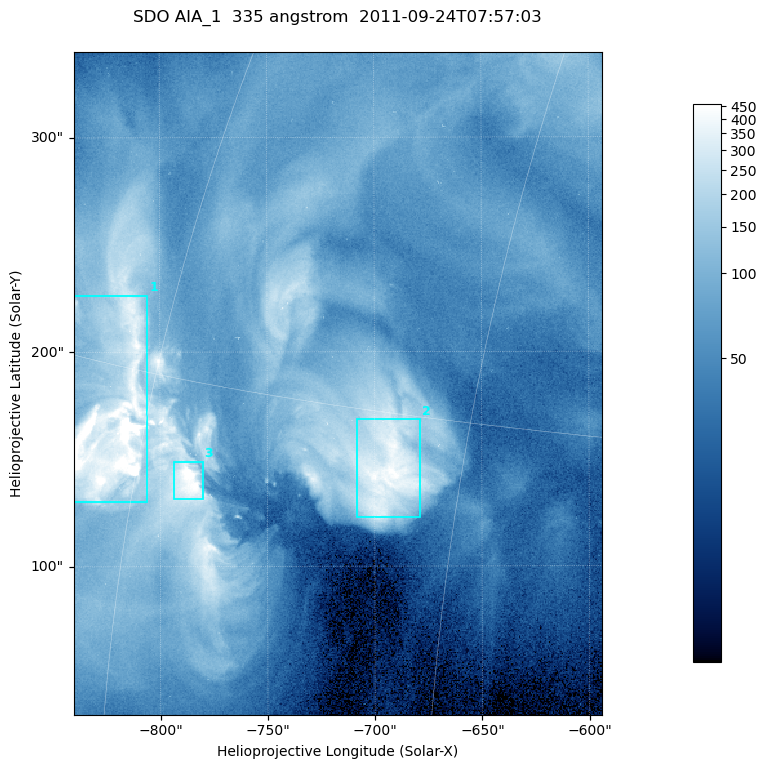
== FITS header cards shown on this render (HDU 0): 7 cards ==
TELESCOP= 'SDO     '           /
INSTRUME= 'AIA_1   '           /
WAVELNTH=                  335 /
WAVEUNIT= 'angstrom'           /
DATE-OBS= '2011-09-24T07:57:03.63' /
CTYPE1  = 'HPLN-TAN'           /
CTYPE2  = 'HPLT-TAN'           /

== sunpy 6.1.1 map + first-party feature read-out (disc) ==
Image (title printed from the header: SDO AIA_1  335 angstrom  2011-09-24T07:57:03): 410 x 514 px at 0.601 arcsec/px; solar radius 956 arcsec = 1592 px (partial field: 2.6% of the solar disc is inside the frame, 100% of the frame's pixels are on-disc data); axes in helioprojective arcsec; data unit not stated in the header (colour bar unlabelled)
Pointing: header CRPIX1/2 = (2042.06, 2043.86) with CRVAL1/2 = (0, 0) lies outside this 410 x 514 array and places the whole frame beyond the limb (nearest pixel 1.41 R_sun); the SolarSoft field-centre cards XCEN/YCEN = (-717.1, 185.3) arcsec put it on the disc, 1314 arcsec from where CRPIX/CRVAL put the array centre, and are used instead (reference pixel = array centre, CRVAL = XCEN/YCEN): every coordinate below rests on XCEN/YCEN
Orientation: roll -0.143 deg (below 1 deg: not rotated)
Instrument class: DISC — disc imager (sunpy class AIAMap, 335 A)
Bright regions (active regions / flare kernels): reference = the on-disc median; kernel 3 px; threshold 5 sigma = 226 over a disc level ~63.3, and >= 1.15x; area >= 210 px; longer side >= 5 px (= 3 arcsec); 3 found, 3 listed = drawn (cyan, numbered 1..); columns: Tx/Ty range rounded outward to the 2 arcsec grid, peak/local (2 s.f.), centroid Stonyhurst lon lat
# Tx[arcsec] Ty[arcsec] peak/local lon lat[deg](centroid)
1 -842..-806 130..228 20 -62 +13
2 -708..-678 122..170 7.5 -48 +13
3 -794..-780 130..150 10 -57 +12